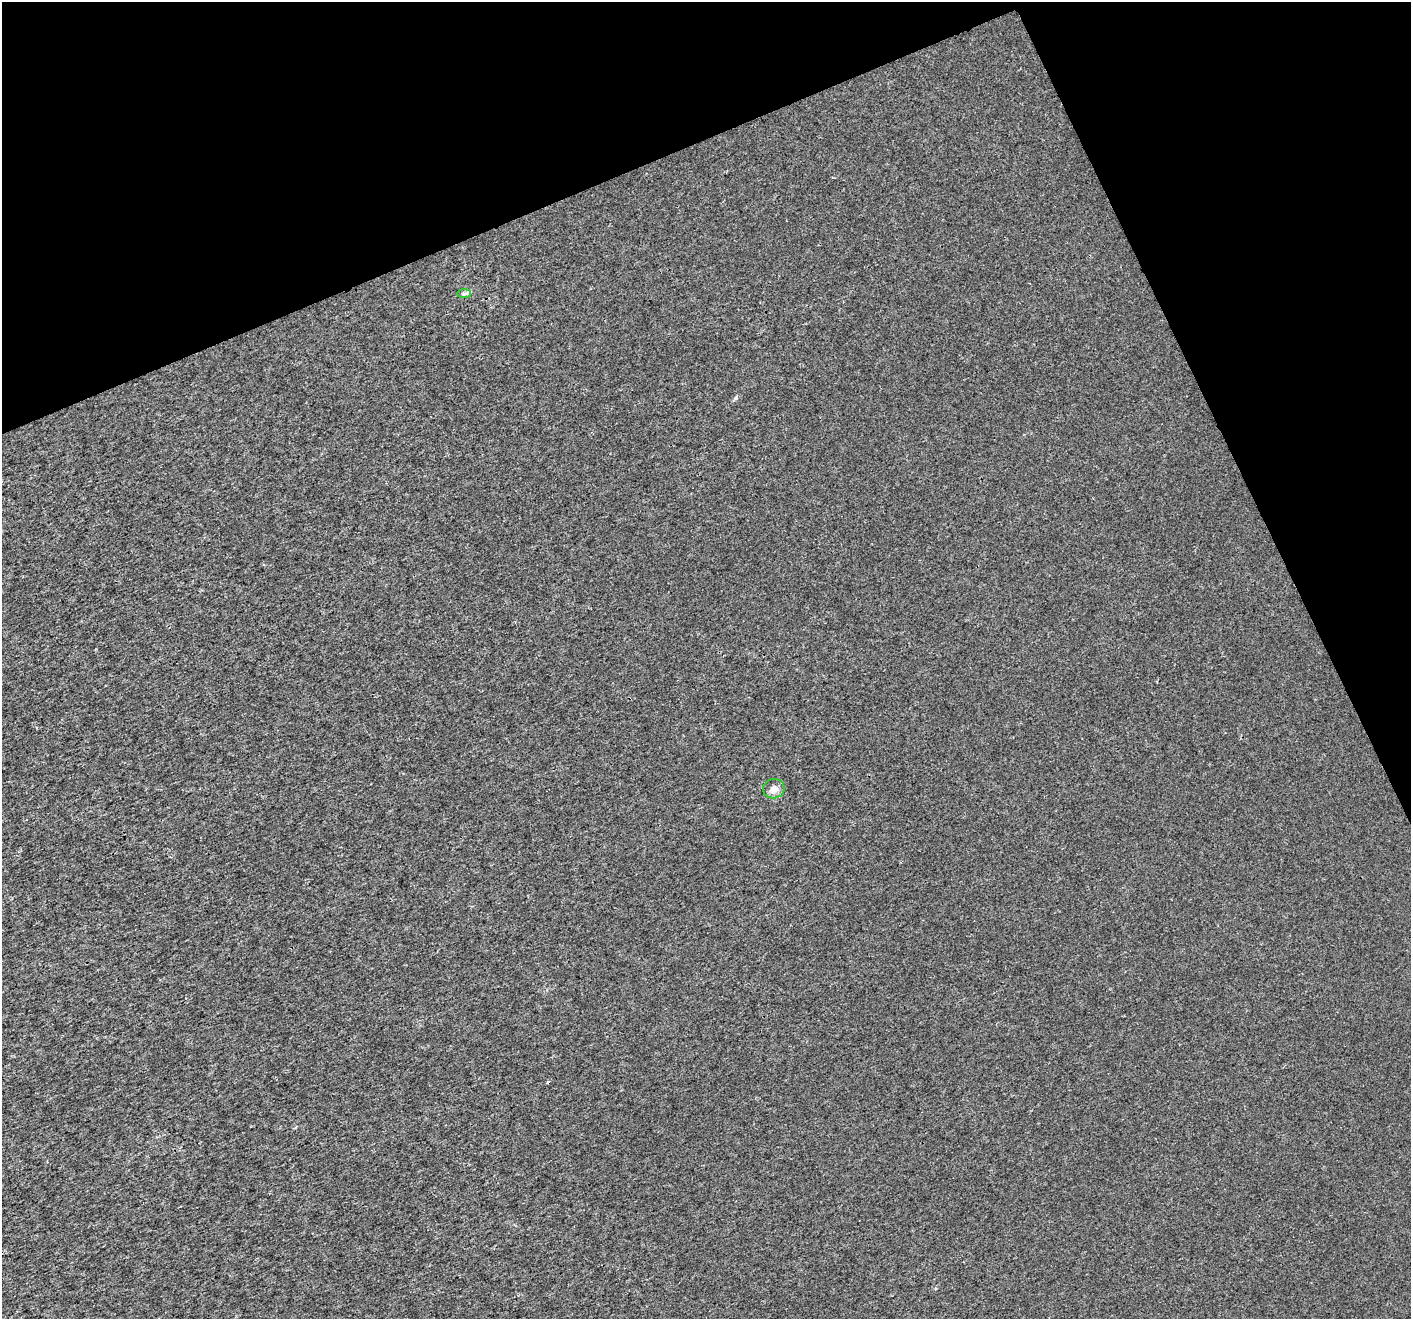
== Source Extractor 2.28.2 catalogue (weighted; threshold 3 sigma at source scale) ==
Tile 3 of 4 x 4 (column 3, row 1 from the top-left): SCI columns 2826-4234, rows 4099-5415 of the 5646 x 5506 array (HDU 1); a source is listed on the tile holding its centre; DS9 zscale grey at full resolution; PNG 1413 x 1321 px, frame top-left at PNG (2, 2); each listed source drawn as its Kron ellipse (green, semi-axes under 4 px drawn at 4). Shown black and unused: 21% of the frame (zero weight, under 3 of 4 exposures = <1% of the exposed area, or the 3 px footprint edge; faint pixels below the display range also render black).
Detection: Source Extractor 2.28.2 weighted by HDU 2 'WHT'; one run over the whole footprint, this tile lists its part. Background 2.14e-04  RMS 0.0019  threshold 0.00846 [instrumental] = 3 sigma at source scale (4.5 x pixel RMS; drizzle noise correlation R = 1.50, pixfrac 1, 0.0396/0.0396 arcsec/px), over >= 5 px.
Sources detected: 3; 1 cosmic-ray / hot-pixel residue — neither listed nor drawn; the other 2 listed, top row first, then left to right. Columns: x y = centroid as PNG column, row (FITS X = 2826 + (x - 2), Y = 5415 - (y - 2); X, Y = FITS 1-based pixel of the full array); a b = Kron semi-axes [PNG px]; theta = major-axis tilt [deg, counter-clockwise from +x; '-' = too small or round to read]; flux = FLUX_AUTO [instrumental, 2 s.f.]
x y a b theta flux
464 294 7 4 0 0.38
774 789 11 9 9 1.3